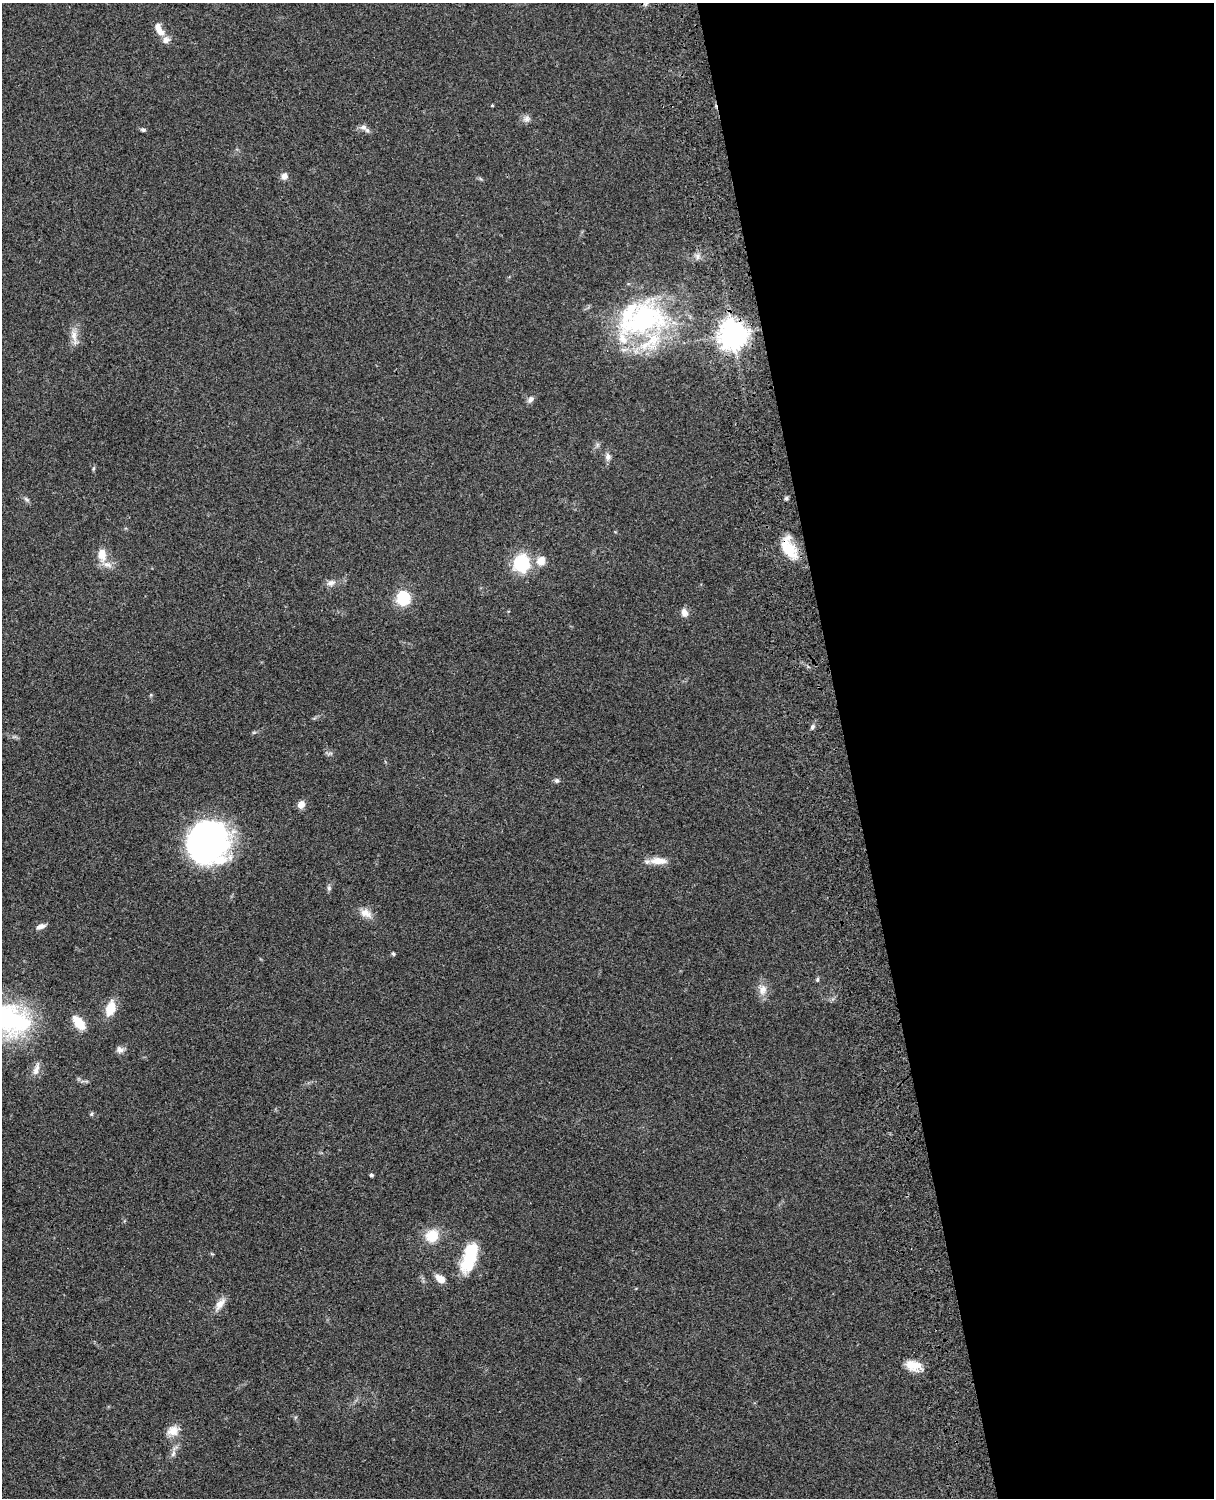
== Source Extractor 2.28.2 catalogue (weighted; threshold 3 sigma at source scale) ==
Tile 8 of 4 x 3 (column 4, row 2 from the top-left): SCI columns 3757-4968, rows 1773-3268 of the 5087 x 4927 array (HDU 1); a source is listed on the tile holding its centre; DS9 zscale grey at full resolution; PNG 1216 x 1500 px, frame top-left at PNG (2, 3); no overlay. Shown black and unused: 30% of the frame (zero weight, under 3 of 4 exposures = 6% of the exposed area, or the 3 px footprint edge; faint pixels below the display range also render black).
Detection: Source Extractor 2.28.2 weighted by HDU 2 'WHT'; one run over the whole footprint, this tile lists its part. Background 0.0768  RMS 0.0057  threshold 0.0259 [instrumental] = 3 sigma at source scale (4.5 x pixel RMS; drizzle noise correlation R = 1.50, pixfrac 1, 0.05/0.05 arcsec/px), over >= 5 px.
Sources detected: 54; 1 inside a brighter object's white glare — not listed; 5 inside a brighter listed object's ellipse — not listed separately; the other 48 listed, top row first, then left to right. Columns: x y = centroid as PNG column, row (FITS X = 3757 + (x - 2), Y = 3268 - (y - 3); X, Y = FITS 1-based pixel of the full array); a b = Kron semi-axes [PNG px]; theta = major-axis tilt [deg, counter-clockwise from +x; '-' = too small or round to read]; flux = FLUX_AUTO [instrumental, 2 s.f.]
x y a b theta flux
159 29 18 8 -62 6
492 105 5 3 - 0.48
527 119 10 8 26 2.5
363 127 10 8 -9 2.6
143 130 7 5 -15 1
284 176 8 7 - 2.9
697 256 9 4 82 1.6
642 320 71 43 23 110
733 334 9 9 - 740
74 337 26 7 -78 4.9
531 399 10 7 48 2.2
608 457 10 7 86 2.3
94 468 6 4 70 0.72
786 498 6 5 - 0.96
26 499 9 4 -42 1.2
788 548 28 15 -50 17
102 554 15 10 -86 7.3
541 561 12 11 - 5.7
521 563 8 7 - 82
331 583 13 7 18 2.8
403 598 11 10 - 24
684 612 10 7 -78 3.6
151 695 6 4 89 0.65
812 727 8 5 69 1.3
557 780 7 6 - 1.3
301 804 8 7 - 4.6
209 841 41 37 59 150
658 861 24 9 -1 6.7
329 888 7 5 -70 1.2
366 913 17 11 -22 5.2
41 926 13 6 18 2.8
393 954 4 4 - 1
817 979 6 4 71 0.83
763 990 15 10 78 4.9
110 1008 19 11 72 9.3
10 1020 50 38 -13 75
79 1023 19 9 -51 9.7
120 1050 10 8 -43 2.4
36 1070 16 7 72 3.9
91 1114 6 5 - 0.84
371 1175 3 3 - 1.4
432 1236 13 11 28 14
469 1258 32 17 73 24
440 1279 10 7 -35 6.1
220 1304 18 9 51 4.8
913 1365 20 12 -12 8.4
173 1431 15 12 23 6.2
173 1454 9 5 64 1.9
Overlapping masked pixels (flux is a lower limit): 2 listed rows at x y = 733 334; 788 548
Isophote crosses this tile's border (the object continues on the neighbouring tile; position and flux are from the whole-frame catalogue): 1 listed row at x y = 10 1020